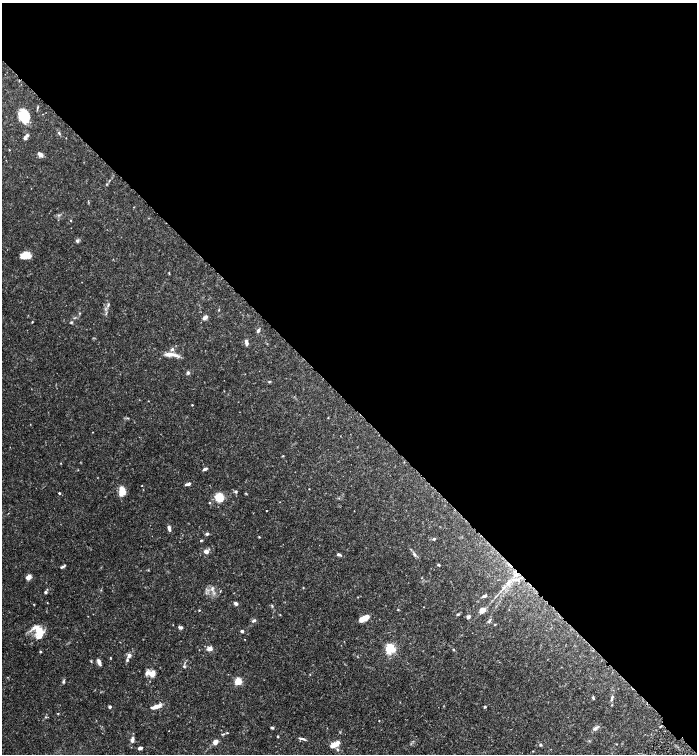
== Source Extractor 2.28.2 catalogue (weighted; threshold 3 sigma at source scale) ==
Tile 3 of 4 x 4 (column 3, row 1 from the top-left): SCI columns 2945-4333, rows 4516-6018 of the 6030 x 6025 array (HDU 1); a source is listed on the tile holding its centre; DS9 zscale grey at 2 x 2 block average (1 PNG px = mean of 2 x 2 image px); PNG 699 x 756 px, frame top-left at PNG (2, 3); no overlay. Shown black and unused: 53% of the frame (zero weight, under 6 of 12 exposures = <1% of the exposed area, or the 3 px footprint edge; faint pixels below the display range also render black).
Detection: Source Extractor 2.28.2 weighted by HDU 2 'WHT'; one run over the whole footprint, this tile lists its part. Background 0.0776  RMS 0.003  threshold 0.0123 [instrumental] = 3 sigma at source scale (4.09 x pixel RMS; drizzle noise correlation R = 1.36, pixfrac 0.8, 0.05/0.05 arcsec/px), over >= 5 px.
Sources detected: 121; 1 cosmic-ray / hot-pixel residue — not listed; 6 inside a brighter listed object's ellipse — not listed separately; the other 114 listed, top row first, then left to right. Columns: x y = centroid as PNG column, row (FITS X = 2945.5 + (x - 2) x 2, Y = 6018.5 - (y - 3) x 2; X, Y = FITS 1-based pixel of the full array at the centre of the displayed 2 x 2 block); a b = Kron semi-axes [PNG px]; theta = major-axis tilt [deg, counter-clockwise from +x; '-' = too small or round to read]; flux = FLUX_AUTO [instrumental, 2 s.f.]
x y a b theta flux
37 108 5 2 - 0.63
23 115 12 9 73 13
59 133 5 3 - 0.93
27 135 4 4 - 1.1
25 138 3 3 - 2
66 138 2 2 - 0.21
9 150 2 2 - 0.38
40 154 8 5 -43 2.1
107 184 4 2 - 0.56
59 215 3 3 - 0.72
71 220 2 2 - 0.58
77 241 4 4 - 1.5
25 255 9 6 2 8.3
169 273 4 2 - 0.4
108 305 6 3 70 1.1
219 310 3 2 - 0.43
79 313 3 2 - 0.44
75 318 5 2 - 0.46
205 318 6 4 44 2.7
32 322 3 2 - 0.46
71 322 4 3 - 0.68
258 330 5 3 - 1.5
246 342 6 3 -82 3
172 349 5 4 - 1.6
171 354 19 5 -6 5.4
188 373 4 4 - 1.3
269 381 4 3 - 0.59
192 405 2 2 - 0.43
328 418 2 2 - 0.43
93 432 2 2 - 0.27
283 456 3 3 - 0.42
61 463 2 2 - 0.29
205 469 4 3 - 2.1
188 484 7 3 18 1.9
142 485 2 2 - 0.3
309 489 2 2 - 0.26
122 491 11 7 85 6.4
236 492 4 3 - 0.93
59 493 3 2 - 0.78
219 497 7 6 - 15
209 502 3 3 - 0.46
266 511 2 2 - 0.31
169 528 6 3 -73 2.6
207 534 4 3 - 1.4
259 537 3 2 - 0.48
434 539 4 3 - 0.98
201 540 4 3 - 0.56
206 551 7 5 -5 2.4
338 554 4 3 - 0.88
414 554 6 3 -71 1.4
439 565 3 3 - 0.72
63 566 7 2 29 1.1
29 577 5 4 - 4.7
518 580 6 5 - 2.3
508 582 7 5 76 2.6
212 588 7 4 62 2
303 588 3 2 - 0.32
220 591 3 2 - 0.39
45 592 3 3 - 1.7
485 596 6 3 21 1.3
47 603 2 2 - 0.27
236 603 4 3 - 1.8
272 606 4 3 - 0.7
424 607 2 2 - 0.21
398 609 3 2 - 0.38
199 610 2 2 - 0.51
482 610 6 5 - 4.4
458 614 4 3 - 0.78
280 615 3 2 - 0.28
468 617 4 3 - 1.9
364 618 10 4 26 7.6
254 620 5 3 - 1.3
489 621 8 3 58 1.2
495 625 3 2 - 0.44
180 627 6 4 -10 1.4
39 631 18 10 -37 11
242 631 3 3 - 1.1
390 648 3 3 - 96
209 649 5 4 - 3
453 649 3 2 - 0.64
40 652 3 3 - 0.81
129 655 4 3 - 2.9
110 658 4 2 - 0.33
127 660 4 3 - 0.89
91 661 4 3 - 0.54
99 662 7 3 -69 3
184 666 4 3 - 0.73
151 673 11 6 -7 6.6
310 675 3 2 - 0.28
63 681 6 3 80 0.97
238 681 3 3 - 41
593 698 4 3 - 0.76
612 698 7 3 77 1.3
612 705 2 2 - 0.33
156 706 10 4 18 6.4
110 707 3 3 - 1.3
485 707 3 3 - 0.86
58 713 3 3 - 0.45
45 717 3 3 - 0.58
379 720 2 2 - 0.36
660 726 3 2 - 0.42
272 728 4 2 - 1
595 728 7 5 31 1.8
223 734 5 2 - 0.61
278 736 3 2 - 0.52
302 738 9 3 -4 1.6
132 740 5 3 - 3.3
215 742 4 3 - 5.3
616 744 3 2 - 0.29
334 745 7 3 24 9.6
540 745 4 3 - 0.87
140 748 3 3 - 2.8
337 749 4 3 - 0.75
533 751 2 2 - 0.29
Diffuse or blended objects may show on this block-average render without a row.